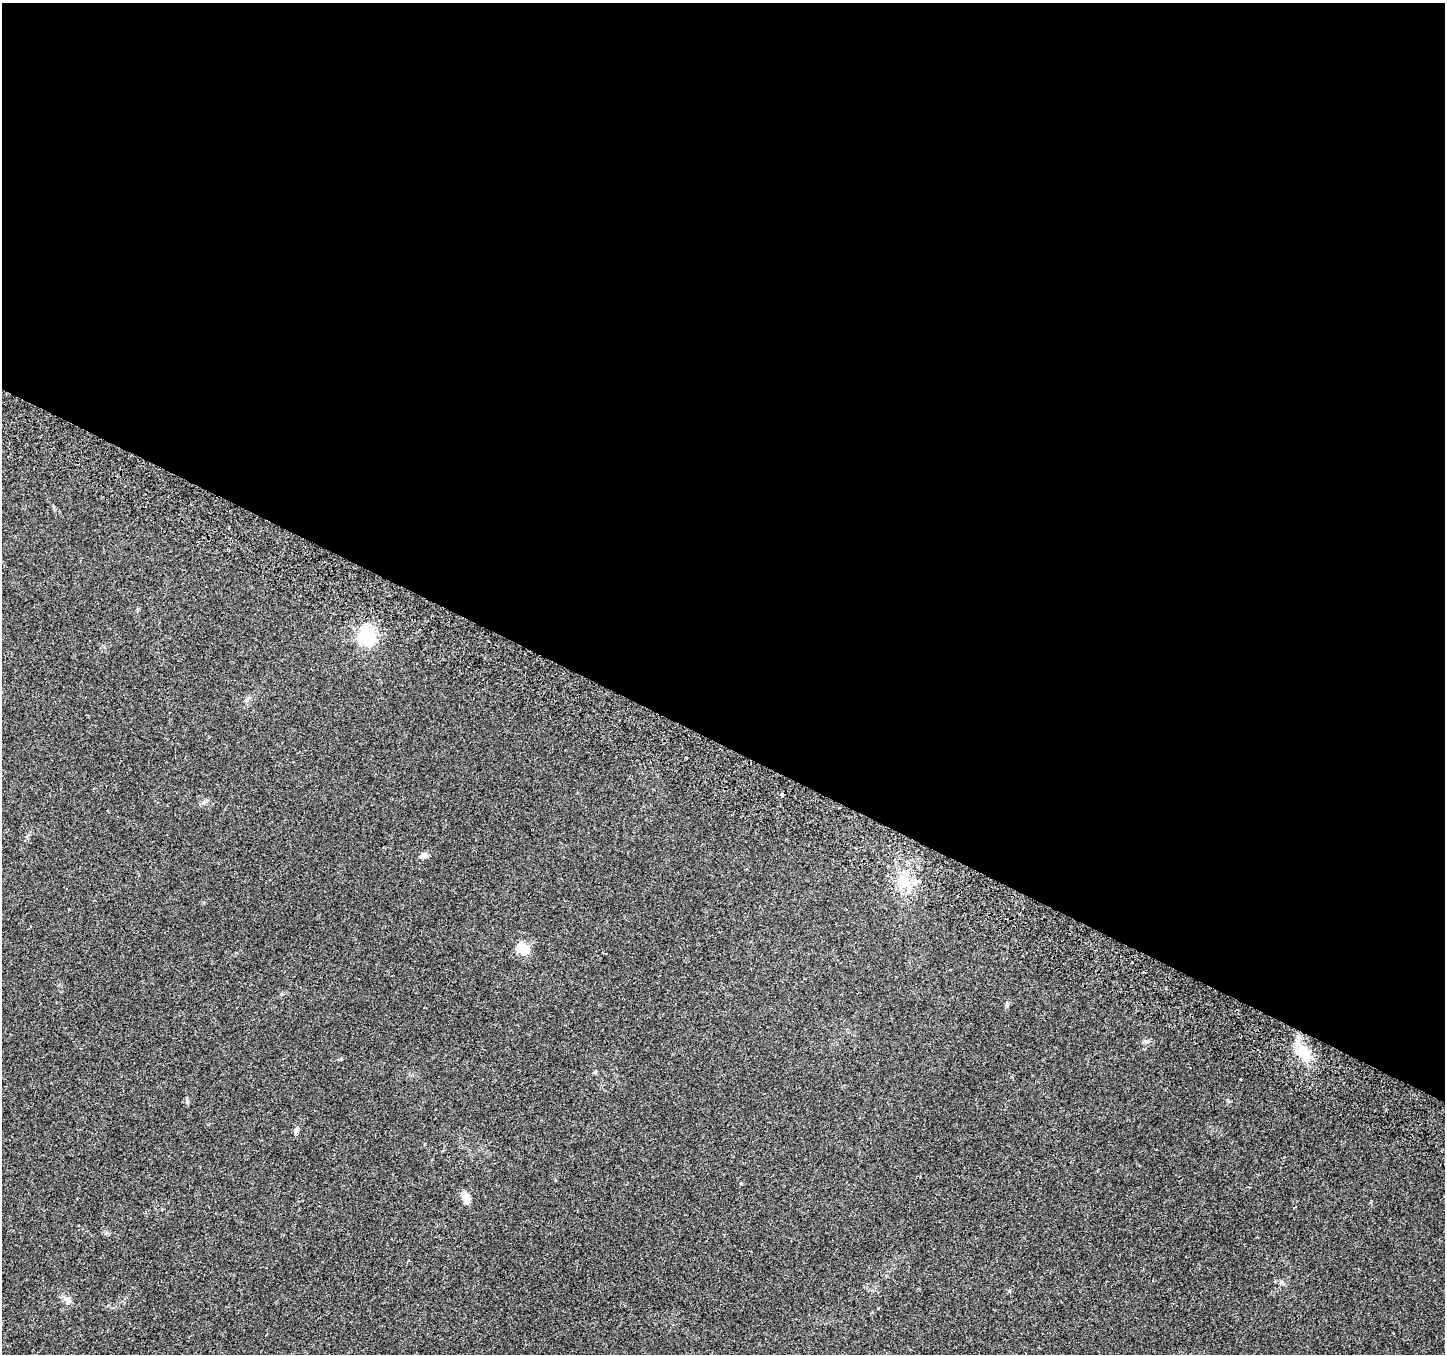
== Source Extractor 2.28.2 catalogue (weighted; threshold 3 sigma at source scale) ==
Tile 3 of 4 x 4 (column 3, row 1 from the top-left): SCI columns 2917-4359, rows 4307-5658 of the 5840 x 5975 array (HDU 1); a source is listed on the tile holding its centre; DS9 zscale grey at full resolution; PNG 1447 x 1356 px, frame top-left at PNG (2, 3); no overlay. Shown black and unused: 55% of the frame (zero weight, under 2 of 3 exposures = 3% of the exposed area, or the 3 px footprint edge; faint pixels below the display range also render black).
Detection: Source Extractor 2.28.2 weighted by HDU 2 'WHT'; one run over the whole footprint, this tile lists its part. Background 0.0522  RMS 0.0054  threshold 0.0243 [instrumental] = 3 sigma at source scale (4.5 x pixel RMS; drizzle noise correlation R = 1.50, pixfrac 1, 0.0396/0.0396 arcsec/px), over >= 5 px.
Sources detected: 13; all 13 listed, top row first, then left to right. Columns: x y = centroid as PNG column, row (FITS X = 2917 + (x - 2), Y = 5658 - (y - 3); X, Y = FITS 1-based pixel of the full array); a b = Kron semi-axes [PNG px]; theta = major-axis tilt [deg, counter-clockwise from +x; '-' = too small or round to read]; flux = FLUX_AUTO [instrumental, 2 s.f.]
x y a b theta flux
367 636 7 7 - 170
686 758 3 2 - 1.4
782 796 4 3 - 2.3
424 856 9 6 20 2.2
919 881 6 5 - 1.6
905 882 15 12 81 9.1
522 948 6 6 - 40
1304 1052 26 12 -67 12
187 1102 7 5 -84 0.97
296 1130 8 6 46 1.5
741 1183 4 4 - 0.43
467 1199 16 8 -88 3.1
68 1300 9 7 -86 2.1
Unlisted compact peaks at least as high as the median listed source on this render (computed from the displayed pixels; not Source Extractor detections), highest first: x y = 1007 1004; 1281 1282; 1147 1041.